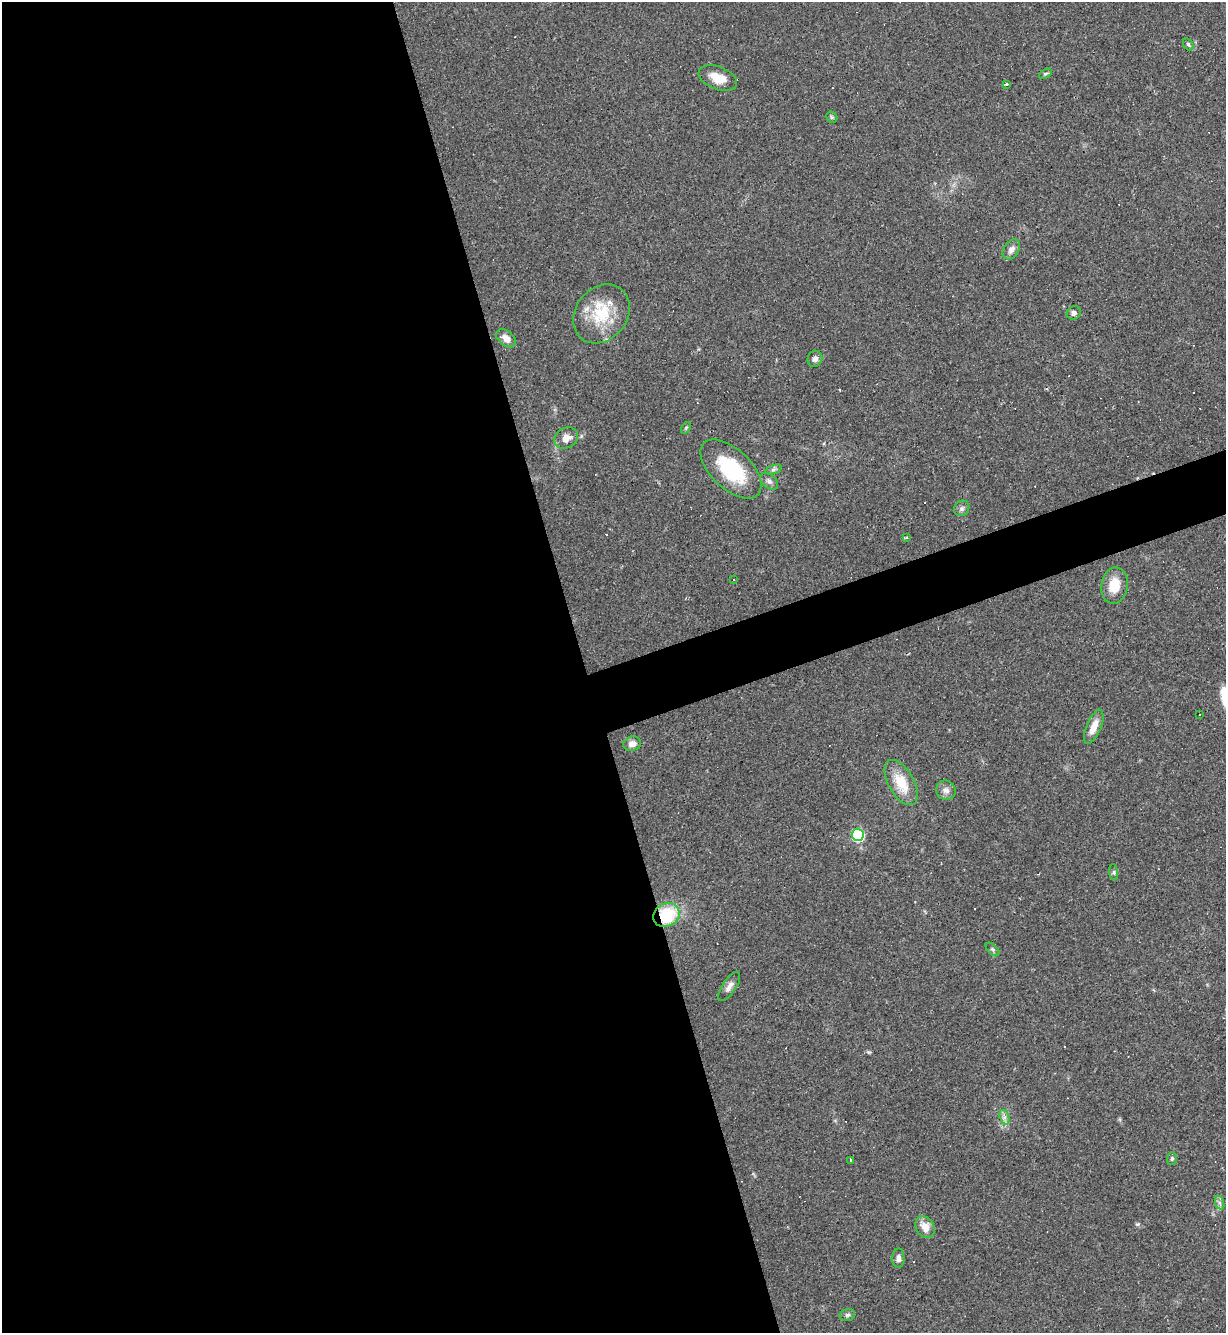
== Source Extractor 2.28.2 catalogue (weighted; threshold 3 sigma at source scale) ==
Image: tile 9 of 4 x 4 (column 1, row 3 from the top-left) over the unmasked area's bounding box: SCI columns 146-1369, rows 1332-2662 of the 5310 x 5323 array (HDU 1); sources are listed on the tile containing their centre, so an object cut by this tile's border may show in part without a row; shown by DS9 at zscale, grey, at full resolution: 1 PNG px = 1 image px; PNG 1228 x 1335 px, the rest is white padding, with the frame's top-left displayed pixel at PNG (2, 2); every listed detection drawn as its Kron ellipse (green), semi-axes under 4 PNG px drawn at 4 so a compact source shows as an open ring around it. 50% of this frame is shown black and not used: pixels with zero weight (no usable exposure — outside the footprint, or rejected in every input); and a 3 px margin inside the footprint's outer edge (the drizzle kernel's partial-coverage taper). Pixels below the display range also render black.
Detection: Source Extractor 2.28.2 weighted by HDU 2 'WHT'; one run over the whole footprint, this tile lists its part. Background 0.0585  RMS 0.0068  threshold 0.0307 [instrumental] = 3 sigma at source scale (4.5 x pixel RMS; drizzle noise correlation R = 1.50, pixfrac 1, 0.05/0.05 arcsec/px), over >= 5 px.
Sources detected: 50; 14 cosmic-ray / hot-pixel residue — neither listed nor drawn; the other 36 listed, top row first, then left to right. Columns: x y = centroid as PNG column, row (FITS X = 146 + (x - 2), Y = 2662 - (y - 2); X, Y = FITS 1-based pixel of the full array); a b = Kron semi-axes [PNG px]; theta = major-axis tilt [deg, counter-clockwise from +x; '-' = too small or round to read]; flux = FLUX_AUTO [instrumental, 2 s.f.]
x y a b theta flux
1188 44 6 4 -51 1.2
1045 74 7 4 30 1.1
718 78 20 11 -22 10
1007 84 3 3 - 2.9
832 117 6 5 - 0.98
1011 249 11 7 54 3.7
1074 313 7 6 - 2.3
601 314 32 25 51 32
506 338 11 7 -39 6.1
815 359 8 7 - 2.6
686 428 6 4 57 0.88
566 438 12 10 33 6.1
731 469 37 19 -43 47
773 470 8 4 19 1.5
769 481 10 6 -39 2.5
962 508 8 7 - 2.2
906 537 3 2 - 1.1
733 580 2 2 - 0.52
1114 585 18 13 81 14
1200 714 3 2 - 0.98
1094 727 18 7 67 8.3
632 744 9 7 11 4.1
901 783 25 12 -61 17
946 790 10 9 - 3.5
858 835 6 6 - 73
1114 872 8 4 -83 1.2
666 915 13 11 28 31
993 949 8 5 -45 1.3
729 986 17 6 57 3.9
1004 1117 7 4 -72 2
1172 1158 6 5 - 1.1
851 1160 3 3 - 1.3
1220 1203 7 4 -71 1.6
925 1227 11 9 -56 7.8
898 1258 9 6 88 3
847 1315 8 5 15 1.6
Overlapping masked pixels (flux is a lower limit): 1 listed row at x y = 666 915